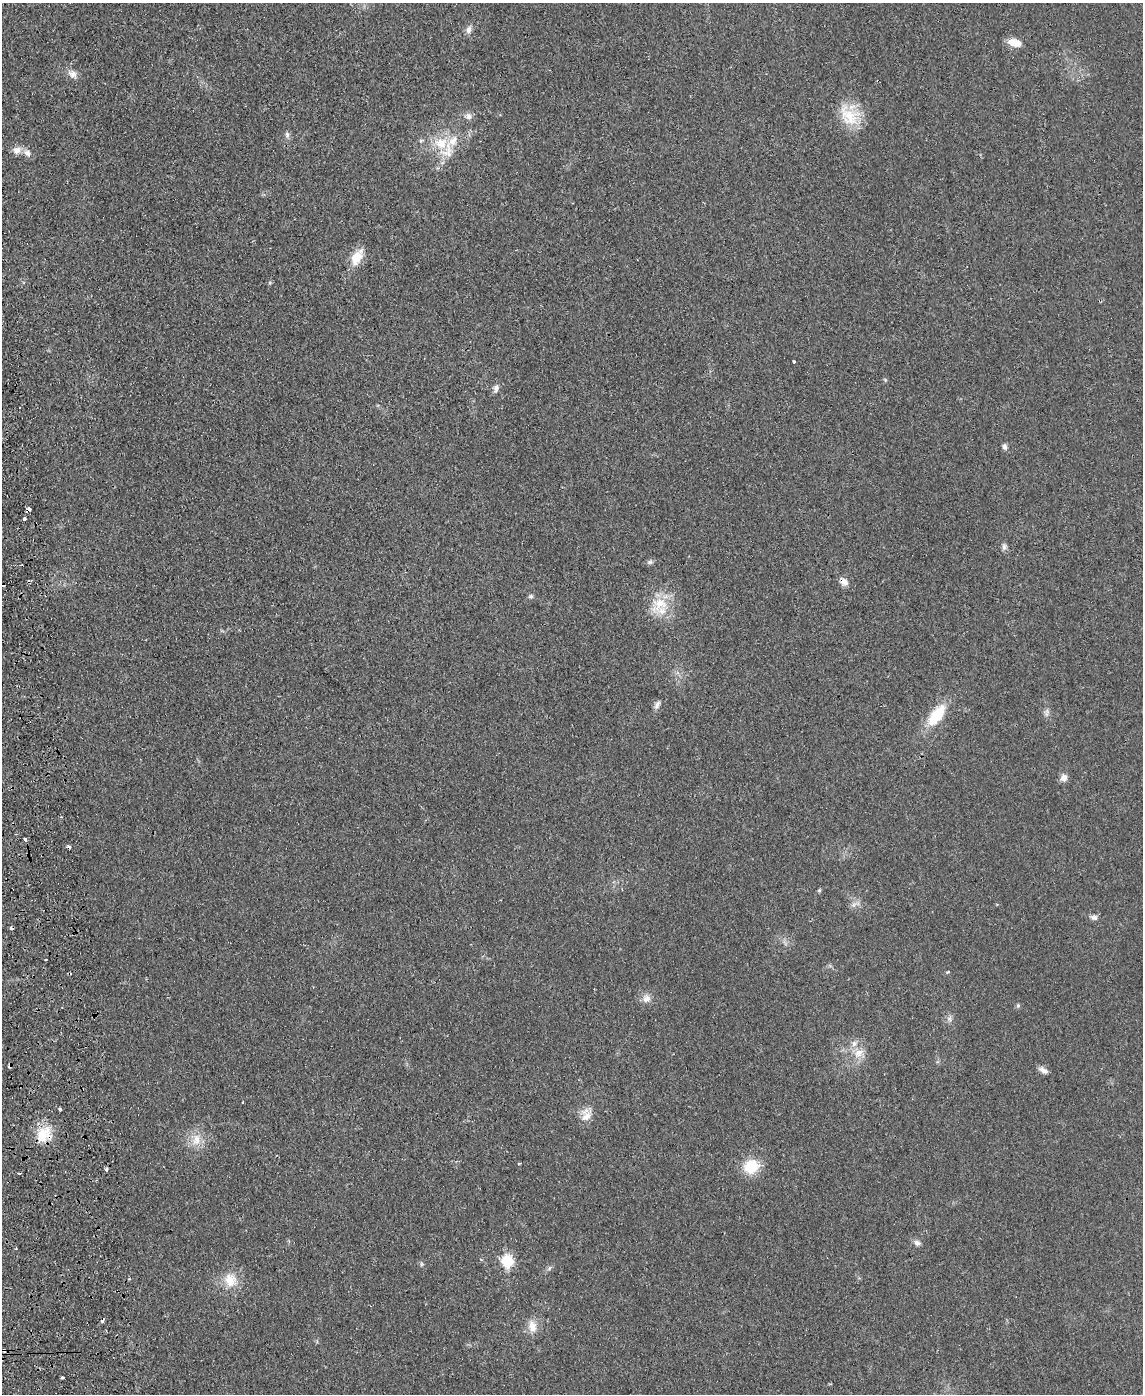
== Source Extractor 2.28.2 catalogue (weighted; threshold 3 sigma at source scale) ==
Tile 7 of 4 x 3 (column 3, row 2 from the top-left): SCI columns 2343-3483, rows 1635-3026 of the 4682 x 4559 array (HDU 1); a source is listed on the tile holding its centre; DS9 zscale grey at full resolution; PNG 1145 x 1396 px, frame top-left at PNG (2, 3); no overlay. Shown black and unused: <1% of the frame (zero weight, under 2 of 3 exposures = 3% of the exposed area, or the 3 px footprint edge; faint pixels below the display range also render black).
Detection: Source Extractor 2.28.2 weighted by HDU 2 'WHT'; one run over the whole footprint, this tile lists its part. Background 0.0304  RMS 0.0045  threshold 0.0205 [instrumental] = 3 sigma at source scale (4.5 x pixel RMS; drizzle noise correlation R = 1.50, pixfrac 1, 0.05/0.05 arcsec/px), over >= 5 px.
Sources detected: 63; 9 cosmic-ray / hot-pixel residue — not listed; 4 inside a brighter listed object's ellipse — not listed separately; the other 50 listed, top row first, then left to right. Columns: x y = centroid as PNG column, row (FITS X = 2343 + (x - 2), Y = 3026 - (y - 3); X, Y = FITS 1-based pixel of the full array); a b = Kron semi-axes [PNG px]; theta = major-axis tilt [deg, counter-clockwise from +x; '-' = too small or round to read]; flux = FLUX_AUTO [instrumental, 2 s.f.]
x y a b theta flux
469 30 11 7 77 2
1014 43 15 8 -14 5.6
72 74 13 10 -32 2.9
468 116 9 8 - 2.2
849 116 32 22 -43 14
287 135 9 6 -89 1.3
441 143 20 16 4 11
17 150 12 10 12 3.1
357 257 23 12 60 7.4
794 361 3 3 - 1.1
496 388 10 6 88 1.7
1004 446 8 6 -70 1.4
28 509 5 4 - 2.3
24 519 3 3 - 1.3
1004 547 11 6 85 1.4
650 562 6 6 - 0.92
844 582 10 9 - 2.8
531 596 7 5 13 0.83
659 604 26 20 26 13
657 705 11 6 64 1.7
1047 712 13 5 85 1.7
936 715 27 12 54 17
1064 778 9 8 - 2.5
61 817 3 3 - 0.51
25 839 4 4 - 3.2
819 890 5 4 - 0.64
854 905 8 5 45 1.4
1094 917 9 6 -11 1.5
948 972 5 3 - 0.46
646 998 11 10 - 3.1
1018 1005 6 5 - 0.73
949 1019 9 6 -80 1.5
859 1053 15 11 36 5.1
1043 1070 13 6 -30 2.1
243 1102 3 2 - 0.34
60 1109 3 3 - 0.75
586 1116 18 11 49 4.6
43 1134 24 16 51 11
196 1140 18 12 78 6.5
518 1164 3 3 - 0.58
751 1166 16 14 29 14
106 1169 3 3 - 3.3
917 1243 9 7 -23 1.8
481 1260 4 4 - 0.51
507 1261 7 6 - 31
422 1264 6 4 90 0.66
549 1268 7 5 60 0.95
230 1280 20 17 -58 8.9
532 1326 16 11 -81 5.1
62 1378 3 3 - 0.64
Overlapping masked pixels (flux is a lower limit): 3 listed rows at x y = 28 509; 844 582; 43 1134